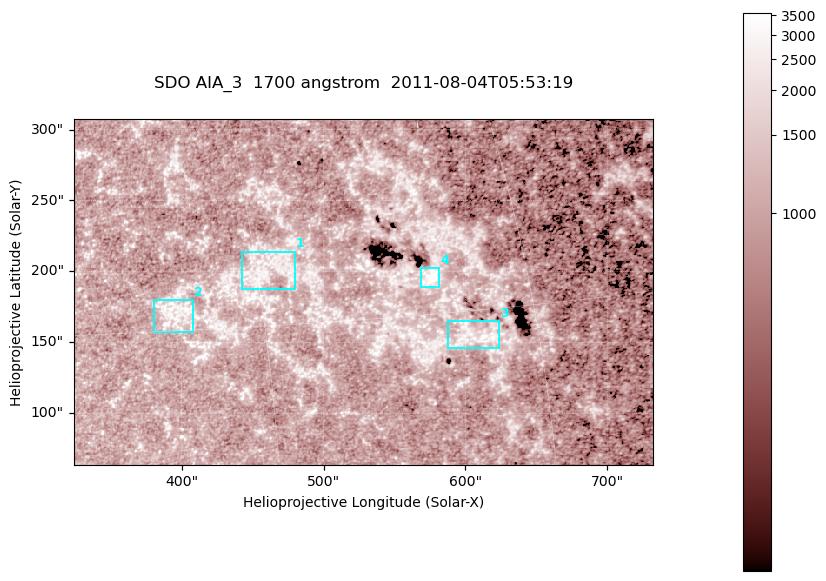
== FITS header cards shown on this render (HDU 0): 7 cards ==
TELESCOP= 'SDO     '           /
INSTRUME= 'AIA_3   '           /
WAVELNTH=                 1700 /
WAVEUNIT= 'angstrom'           /
DATE-OBS= '2011-08-04T05:53:19.715' /
CTYPE1  = 'HPLN-TAN'           /
CTYPE2  = 'HPLT-TAN'           /

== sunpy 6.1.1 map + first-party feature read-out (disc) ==
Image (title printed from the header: SDO AIA_3  1700 angstrom  2011-08-04T05:53:19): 666 x 399 px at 0.613 arcsec/px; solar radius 946 arcsec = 1543 px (partial field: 3.6% of the solar disc is inside the frame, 100% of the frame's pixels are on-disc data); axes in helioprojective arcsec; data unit not stated in the header (colour bar unlabelled)
Pointing: header CRPIX1/2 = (2049.23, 2048.32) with CRVAL1/2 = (0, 0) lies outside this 666 x 399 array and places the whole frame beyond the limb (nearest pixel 1.4 R_sun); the SolarSoft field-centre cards XCEN/YCEN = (527.9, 185.5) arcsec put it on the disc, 2057 arcsec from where CRPIX/CRVAL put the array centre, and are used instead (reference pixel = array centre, CRVAL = XCEN/YCEN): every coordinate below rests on XCEN/YCEN
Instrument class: DISC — disc imager (sunpy class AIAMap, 1700 A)
Bright regions (active regions / flare kernels): reference = the on-disc median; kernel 5 px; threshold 5 sigma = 1337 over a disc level ~1003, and >= 1.15x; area >= 265 px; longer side >= 5 px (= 3.1 arcsec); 4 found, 4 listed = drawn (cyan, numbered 1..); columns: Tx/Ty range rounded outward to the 2 arcsec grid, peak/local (2 s.f.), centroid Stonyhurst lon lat
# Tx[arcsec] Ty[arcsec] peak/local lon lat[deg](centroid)
1 442..480 186..214 3 +31 +17
2 380..408 156..180 3.3 +26 +16
3 588..624 146..166 5.1 +41 +14
4 568..582 188..204 4.9 +39 +17